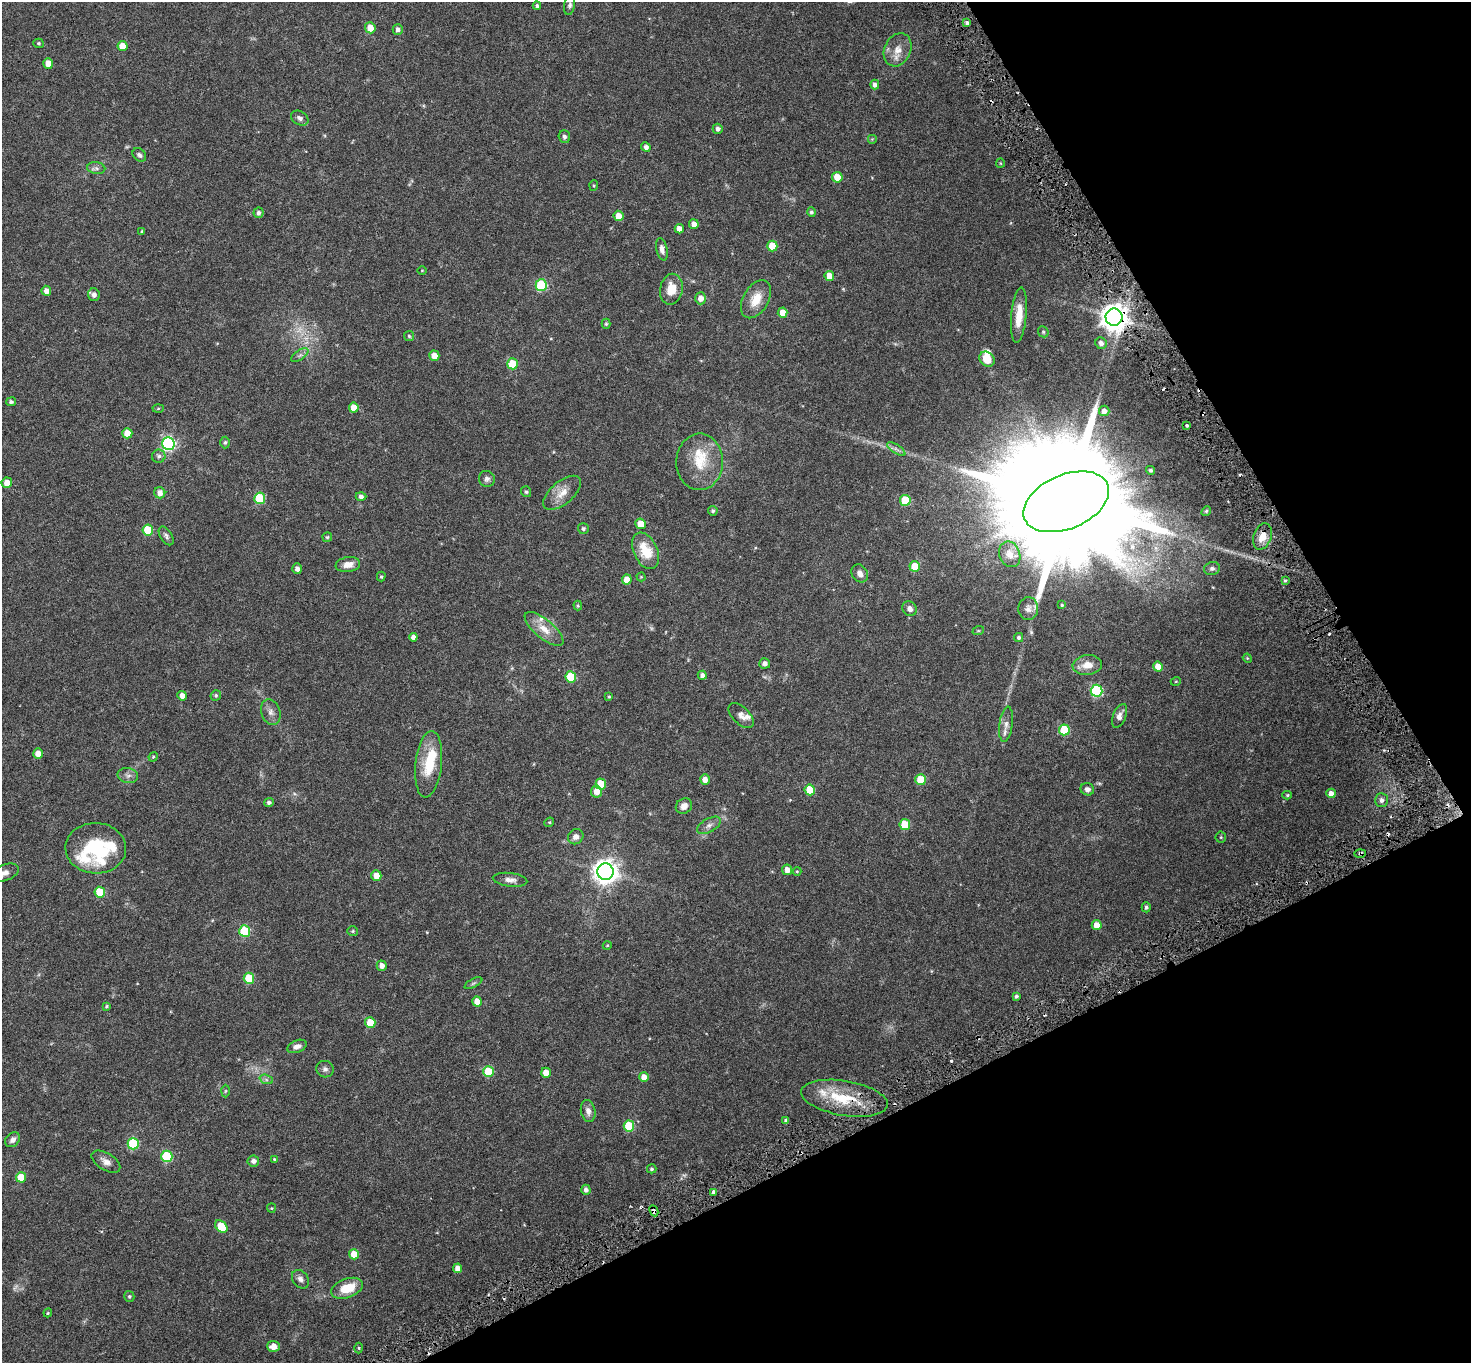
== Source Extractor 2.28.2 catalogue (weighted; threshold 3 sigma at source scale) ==
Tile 12 of 4 x 4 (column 4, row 3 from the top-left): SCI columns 4418-5886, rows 1567-2927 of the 5898 x 5792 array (HDU 1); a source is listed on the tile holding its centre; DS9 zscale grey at full resolution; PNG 1473 x 1365 px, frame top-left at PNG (2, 2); each listed source drawn as its Kron ellipse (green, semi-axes under 4 px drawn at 4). Shown black and unused: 25% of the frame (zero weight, under 3 of 6 exposures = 1% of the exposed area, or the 3 px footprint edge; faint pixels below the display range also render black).
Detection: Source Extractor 2.28.2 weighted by HDU 2 'WHT'; one run over the whole footprint, this tile lists its part. Background 0.024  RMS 0.003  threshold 0.0121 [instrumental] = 3 sigma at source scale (4.09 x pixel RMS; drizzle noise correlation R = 1.36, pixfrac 0.8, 0.0396/0.0396 arcsec/px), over >= 5 px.
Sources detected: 207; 1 too faint to see at this stretch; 1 inside a brighter object's white glare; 12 cosmic-ray / hot-pixel residue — neither listed nor drawn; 9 inside a brighter listed object's ellipse — not listed separately; the other 184 listed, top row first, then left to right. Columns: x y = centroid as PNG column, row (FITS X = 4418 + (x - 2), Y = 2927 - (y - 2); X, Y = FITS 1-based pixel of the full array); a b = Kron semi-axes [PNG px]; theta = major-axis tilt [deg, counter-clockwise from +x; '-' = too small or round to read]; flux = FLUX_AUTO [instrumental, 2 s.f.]
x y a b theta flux
570 5 10 5 79 0.66
537 6 4 4 - 0.46
967 23 4 3 - 0.6
370 28 5 5 - 2.5
398 29 5 5 - 0.83
39 43 5 4 - 0.34
123 46 5 5 - 3.4
898 50 17 13 64 2.9
48 63 5 4 - 2.8
875 85 5 4 - 0.85
300 118 9 7 -30 0.82
718 129 5 5 - 0.71
564 137 6 5 - 0.58
872 139 5 5 - 0.27
646 147 5 4 - 0.96
139 155 7 6 - 0.57
1000 163 5 4 - 0.24
96 168 9 6 -9 0.71
837 177 5 5 - 4
594 185 5 3 - 0.26
811 212 4 4 - 0.5
258 213 5 5 - 0.75
618 216 5 5 - 2.4
694 224 5 5 - 1.5
679 229 4 4 - 1.7
142 231 4 3 - 0.27
772 246 5 5 - 5.4
662 249 11 5 -77 1.2
422 270 4 3 - 0.17
829 276 5 4 - 3.5
541 285 6 5 - 16
671 289 15 11 79 3.6
46 291 5 4 - 1.2
94 295 6 5 - 1.1
701 298 6 5 - 1.6
756 299 21 12 60 4.2
783 313 5 5 - 2.3
1019 315 28 7 85 4.5
1114 317 8 8 - 290
606 324 5 4 - 0.33
1043 332 6 5 - 0.34
409 336 5 5 - 0.33
1101 343 6 5 - 1.2
300 355 10 5 35 0.67
434 356 5 5 - 2.6
987 359 8 7 - 3.7
513 364 5 5 - 7.3
11 402 5 4 - 0.54
158 408 5 3 - 0.25
354 408 5 5 - 3.1
1104 411 5 5 - 1.3
1187 425 4 3 - 0.37
127 433 5 5 - 2.8
168 443 6 6 - 40
225 443 6 4 88 0.42
896 449 10 4 -33 0.73
159 456 7 6 - 0.59
700 462 28 23 90 7.5
1150 470 4 4 - 0.52
487 479 8 7 - 0.86
7 483 5 5 - 2
526 492 5 5 - 0.37
160 493 5 5 - 1.4
562 493 23 11 40 3.1
361 497 5 4 - 0.76
260 498 5 5 - 11
905 500 5 5 - 8.4
1066 502 45 27 23 15000
713 511 5 4 - 0.43
1206 511 5 4 - 0.31
641 524 5 5 - 3.9
583 529 5 5 - 0.5
148 530 5 5 - 9.3
166 536 10 6 -58 0.68
1262 536 13 8 71 2.8
327 537 5 5 - 0.32
646 551 19 12 -65 6.2
1010 554 13 10 -67 1.9
348 565 12 7 9 2.2
915 567 5 5 - 6.5
297 569 5 4 - 0.95
1212 569 8 6 14 0.66
860 573 9 7 -56 1.2
381 577 5 4 - 0.27
641 577 4 4 - 0.2
627 580 5 5 - 3.1
1285 580 4 2 - 0.27
578 605 5 4 - 0.31
1062 605 4 3 - 0.3
910 609 7 7 - 1.1
1028 609 11 10 - 1.4
544 629 24 9 -40 3.4
978 631 6 3 18 0.26
413 637 4 4 - 1
1019 637 4 4 - 0.57
1247 658 4 3 - 0.21
765 663 5 5 - 0.99
1087 665 14 10 6 2.9
1158 666 5 4 - 2.7
702 675 5 4 - 0.86
571 677 5 5 - 9.2
1176 681 5 3 - 0.2
1097 691 6 6 - 23
216 695 5 5 - 0.4
182 696 5 4 - 1.3
609 697 4 3 - 0.3
271 712 13 9 -71 1.4
741 715 15 8 -44 1.4
1119 716 12 6 67 1.3
1006 724 18 6 82 1.5
1064 730 5 5 - 9.9
38 754 5 5 - 2.1
153 757 5 4 - 0.27
429 764 33 13 84 7.8
128 776 10 7 -9 1
705 779 5 4 - 1.5
921 780 5 5 - 8.1
601 784 5 5 - 6.1
1087 789 7 6 - 0.88
810 790 5 5 - 6.2
596 791 6 5 - 2.2
1331 793 5 4 - 1.5
1287 795 5 4 - 0.3
1381 800 7 6 - 0.89
269 803 5 4 - 0.66
684 806 8 7 - 1.6
549 822 5 4 - 0.28
709 825 13 6 29 1.2
905 825 5 5 - 8.5
576 837 8 7 - 1.2
1221 837 5 5 - 0.31
96 848 30 25 -2 15
1360 853 6 4 2 0.35
787 870 5 5 - 1.7
797 871 4 4 - 0.25
605 872 8 8 - 200
5 873 15 8 20 1.5
376 876 5 5 - 2.7
510 880 17 7 -7 1.5
100 892 5 5 - 7
1146 907 5 4 - 0.56
1097 925 5 5 - 2.5
245 931 6 5 - 16
353 931 5 4 - 0.33
607 946 4 3 - 0.19
382 966 5 5 - 1.3
249 978 5 5 - 7.8
473 983 10 4 27 0.45
1016 996 4 3 - 0.47
477 1002 5 5 - 2.9
106 1006 4 3 - 0.32
370 1023 5 5 - 4.4
297 1046 10 6 21 1.1
325 1069 9 8 - 0.76
488 1072 5 5 - 9.9
546 1073 5 5 - 2.7
644 1077 5 5 - 1.9
266 1079 7 4 -20 0.5
225 1091 6 4 88 0.29
844 1098 44 17 -10 10
588 1111 11 7 -78 1.3
786 1120 4 3 - 0.6
629 1126 5 5 - 11
13 1140 8 6 47 0.96
133 1144 6 5 - 14
167 1156 6 5 - 14
274 1159 3 3 - 0.2
253 1161 6 5 - 0.95
106 1162 16 8 -32 1.6
652 1169 4 4 - 0.4
21 1177 5 5 - 5.1
586 1190 5 4 - 0.82
714 1192 4 4 - 1.1
271 1208 4 4 - 0.23
654 1211 6 4 -64 1.3
221 1226 7 5 -44 6.2
354 1254 5 5 - 4
457 1268 5 4 - 1.7
300 1279 10 7 -53 1.1
347 1288 17 9 20 5.5
129 1296 5 5 - 0.4
48 1313 4 4 - 0.28
273 1346 6 5 - 2.1
359 1348 5 3 - 0.28
Overlapping masked pixels (flux is a lower limit): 5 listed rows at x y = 1114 317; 1262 536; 1360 853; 844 1098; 654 1211
Isophote crosses this tile's border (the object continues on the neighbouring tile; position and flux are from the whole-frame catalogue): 2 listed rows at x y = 570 5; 5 873
Unlisted compact peaks at least as high as the median listed source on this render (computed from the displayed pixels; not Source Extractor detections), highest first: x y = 951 1061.